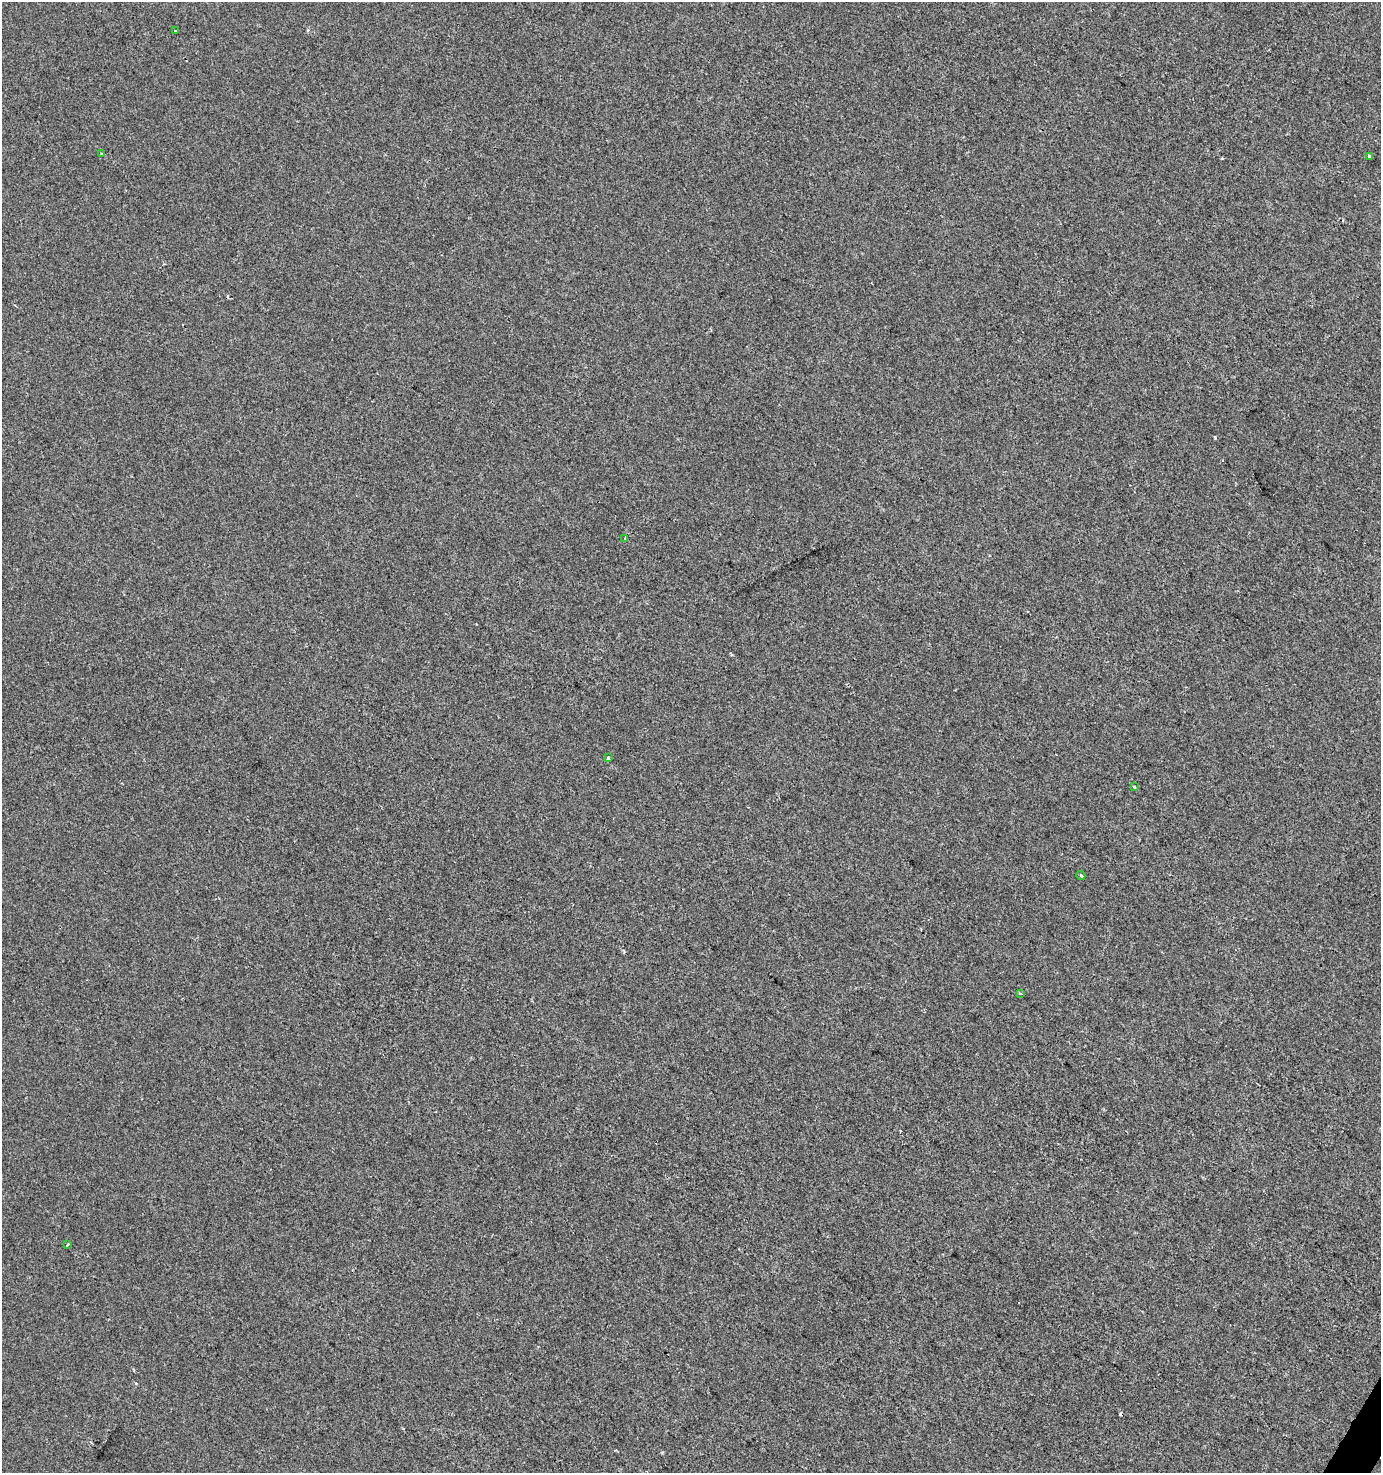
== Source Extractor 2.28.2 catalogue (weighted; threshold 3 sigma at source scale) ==
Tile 6 of 4 x 4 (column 2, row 2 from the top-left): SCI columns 1634-3012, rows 2945-4415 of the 5959 x 5893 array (HDU 1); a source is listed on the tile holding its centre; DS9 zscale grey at full resolution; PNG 1383 x 1475 px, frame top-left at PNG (2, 2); each listed source drawn as its Kron ellipse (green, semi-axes under 4 px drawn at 4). Shown black and unused: <1% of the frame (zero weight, under 2 of 3 exposures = <1% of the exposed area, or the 3 px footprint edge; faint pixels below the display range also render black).
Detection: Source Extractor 2.28.2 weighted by HDU 2 'WHT'; one run over the whole footprint, this tile lists its part. Background -2.67e-04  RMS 0.0042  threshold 0.0188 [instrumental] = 3 sigma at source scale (4.5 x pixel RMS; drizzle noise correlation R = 1.50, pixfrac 1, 0.0396/0.0396 arcsec/px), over >= 5 px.
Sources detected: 11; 2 cosmic-ray / hot-pixel residue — neither listed nor drawn; the other 9 listed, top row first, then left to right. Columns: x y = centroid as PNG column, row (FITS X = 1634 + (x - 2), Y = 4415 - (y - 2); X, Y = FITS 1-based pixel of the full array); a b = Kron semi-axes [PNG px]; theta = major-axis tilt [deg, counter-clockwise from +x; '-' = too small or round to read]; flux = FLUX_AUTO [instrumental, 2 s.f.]
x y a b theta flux
175 31 4 3 - 2.1
101 154 3 2 - 0.52
1370 156 4 3 - 4.4
625 538 3 3 - 1.3
608 757 4 3 - 0.61
1134 787 4 3 - 0.54
1081 875 4 3 - 0.57
1021 993 3 3 - 0.92
67 1244 3 2 - 0.65